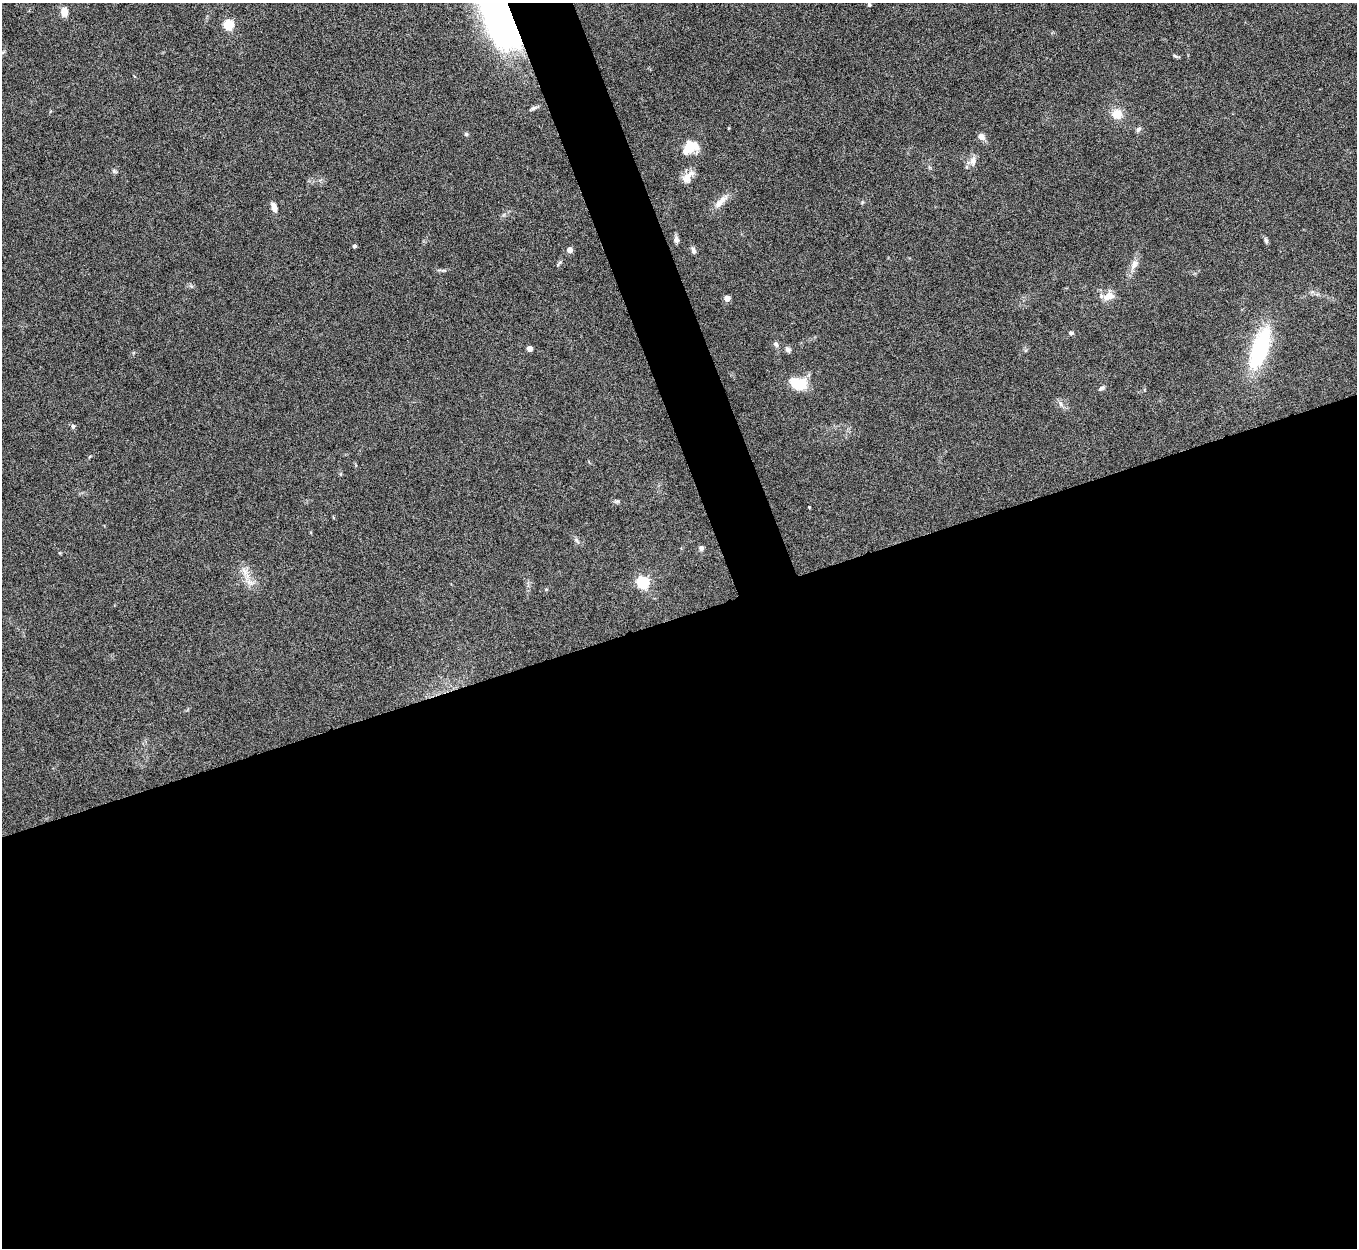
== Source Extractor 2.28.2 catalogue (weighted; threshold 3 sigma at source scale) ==
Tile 15 of 4 x 4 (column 3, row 4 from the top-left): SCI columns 2713-4067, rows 151-1396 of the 5425 x 5409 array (HDU 1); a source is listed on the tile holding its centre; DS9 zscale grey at full resolution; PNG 1359 x 1250 px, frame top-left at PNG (2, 3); no overlay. Shown black and unused: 53% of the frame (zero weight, under 5 of 10 exposures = <1% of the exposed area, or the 3 px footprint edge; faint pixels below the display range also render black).
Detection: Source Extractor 2.28.2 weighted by HDU 2 'WHT'; one run over the whole footprint, this tile lists its part. Background 0.161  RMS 0.0059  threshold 0.0242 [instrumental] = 3 sigma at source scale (4.09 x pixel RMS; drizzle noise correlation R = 1.36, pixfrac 0.8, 0.05/0.05 arcsec/px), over >= 5 px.
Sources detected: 41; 1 inside a brighter listed object's ellipse — not listed separately; the other 40 listed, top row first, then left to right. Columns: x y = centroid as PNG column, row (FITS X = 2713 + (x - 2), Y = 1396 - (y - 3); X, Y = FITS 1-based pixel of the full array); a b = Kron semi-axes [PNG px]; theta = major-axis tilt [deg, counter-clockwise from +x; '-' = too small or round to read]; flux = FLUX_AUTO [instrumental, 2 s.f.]
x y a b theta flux
869 5 4 4 - 0.84
64 12 11 8 -88 3.9
500 15 71 26 -71 280
229 24 5 5 - 39
1175 56 8 4 -36 0.8
533 108 9 5 20 1.3
1117 114 13 12 - 6.9
1138 129 8 5 47 1.3
466 134 5 5 - 0.92
981 137 9 8 - 2.7
690 147 19 13 35 12
973 161 13 8 80 3.3
114 171 6 5 - 0.91
687 177 19 9 50 5
719 203 16 9 45 4.5
274 207 10 5 -72 4.2
676 240 9 6 -75 1.8
1266 241 9 4 -76 1.1
354 246 4 4 - 1.1
570 250 4 4 - 4.8
693 250 9 5 -72 1.8
1134 264 14 8 59 3.6
1108 296 15 9 24 5.6
727 298 4 4 - 7.1
1071 333 6 5 - 0.87
776 344 8 5 -59 1.4
1260 348 50 18 71 47
529 349 4 4 - 4.2
788 349 8 6 -41 1.6
798 384 15 10 -11 18
1101 388 9 4 32 1
1061 404 9 5 -68 1.8
73 426 6 5 - 1.1
809 507 3 2 - 0.46
577 540 11 3 -55 0.99
701 548 7 6 - 1.4
245 571 14 5 -53 3
250 582 14 6 -25 3.5
643 582 6 5 - 78
546 589 5 3 - 0.49
Overlapping masked pixels (flux is a lower limit): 1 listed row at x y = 500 15
Isophote crosses this tile's border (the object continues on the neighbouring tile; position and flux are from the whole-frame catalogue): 1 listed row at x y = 500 15